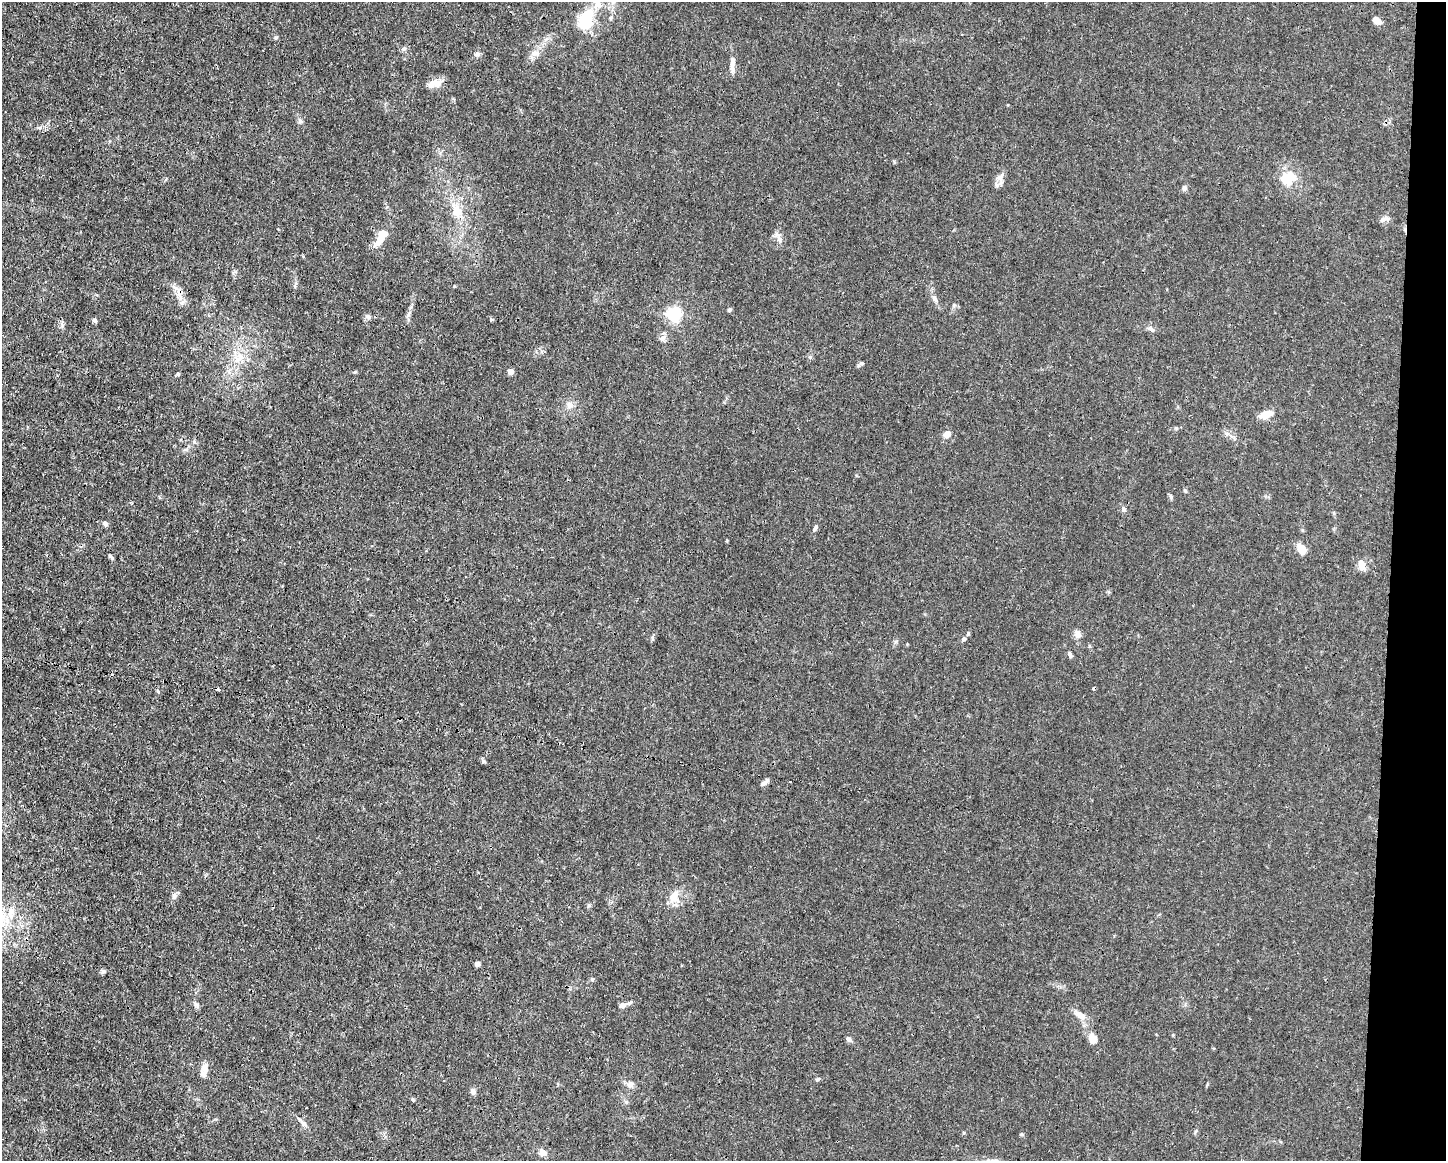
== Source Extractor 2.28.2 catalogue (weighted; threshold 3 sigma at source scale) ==
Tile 6 of 3 x 4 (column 3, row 2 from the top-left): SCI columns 3001-4444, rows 2321-3479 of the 4667 x 4639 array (HDU 1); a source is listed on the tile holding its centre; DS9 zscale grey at full resolution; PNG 1448 x 1163 px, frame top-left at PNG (2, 2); no overlay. Shown black and unused: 4% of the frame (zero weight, under 3 of 4 exposures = <1% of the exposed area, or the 3 px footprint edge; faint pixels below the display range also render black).
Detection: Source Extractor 2.28.2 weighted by HDU 2 'WHT'; one run over the whole footprint, this tile lists its part. Background 0.0157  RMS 0.0024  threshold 0.0109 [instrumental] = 3 sigma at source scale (4.5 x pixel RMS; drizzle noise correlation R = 1.50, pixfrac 1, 0.05/0.05 arcsec/px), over >= 5 px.
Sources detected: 73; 2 cosmic-ray / hot-pixel residue — not listed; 4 inside a brighter listed object's ellipse — not listed separately; the other 67 listed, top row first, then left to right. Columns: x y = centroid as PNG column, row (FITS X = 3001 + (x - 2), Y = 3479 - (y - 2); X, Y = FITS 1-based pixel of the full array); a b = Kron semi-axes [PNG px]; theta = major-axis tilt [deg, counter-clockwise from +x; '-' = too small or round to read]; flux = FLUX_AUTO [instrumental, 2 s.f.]
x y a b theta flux
586 20 29 17 74 8.4
1377 21 10 6 -38 1.8
276 37 6 4 2 0.29
404 49 8 4 8 0.46
535 53 13 7 -7 1.2
477 54 7 5 -22 0.57
732 63 22 6 88 1.6
435 83 18 9 12 2.4
300 121 7 5 -44 0.52
1000 177 14 7 48 1.3
1291 177 25 17 57 4.8
1184 188 6 5 - 0.84
456 211 18 12 -83 3.7
1385 219 16 5 5 0.84
384 234 13 9 0 1.9
779 239 10 7 -66 1
378 243 13 7 38 1.8
179 292 17 6 88 1.7
935 299 10 6 -63 0.84
954 305 5 5 - 0.33
729 310 6 4 17 0.35
674 314 6 6 - 50
368 317 7 5 -44 0.53
492 319 5 3 - 0.26
94 320 7 5 -39 0.48
1151 329 12 5 -31 0.74
662 338 9 7 65 0.89
241 357 12 7 -61 1.9
861 363 6 5 - 0.39
510 372 5 4 - 1.9
178 374 5 4 - 0.39
570 405 10 8 47 1.3
1266 414 15 8 20 3
947 434 10 8 38 1.4
186 449 8 4 0 0.49
1185 491 5 4 - 0.29
1171 497 7 4 -84 0.43
1124 509 7 6 - 0.63
1334 513 6 4 -72 0.3
105 523 7 5 -58 0.75
815 528 9 5 58 0.53
1302 549 10 7 -56 3.6
111 557 8 3 -42 0.41
1361 565 13 8 -76 1.9
1078 634 10 7 -55 1.3
964 639 6 6 - 0.56
1070 654 10 5 -63 0.52
484 761 7 5 -28 0.46
790 782 3 2 - 0.33
764 783 11 5 36 0.8
174 896 8 7 - 0.79
674 897 17 14 -88 3
11 912 19 10 83 3
477 964 5 5 - 0.8
103 972 7 4 1 0.44
592 979 5 5 - 0.3
196 1005 8 6 -20 0.55
622 1005 10 7 17 1.2
1081 1015 17 8 -28 2.1
849 1039 9 5 -45 0.63
1093 1039 11 9 -76 1.8
204 1069 16 8 79 2
818 1079 7 4 27 0.36
630 1084 10 7 20 0.96
473 1091 7 6 - 0.9
303 1123 11 6 -49 0.89
542 1152 7 6 - 1.8
Overlapping masked pixels (flux is a lower limit): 1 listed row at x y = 179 292
Unlisted compact peaks at least as high as the median listed source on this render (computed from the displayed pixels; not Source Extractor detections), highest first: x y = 194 442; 589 905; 1176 428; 413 1100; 810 357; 894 161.